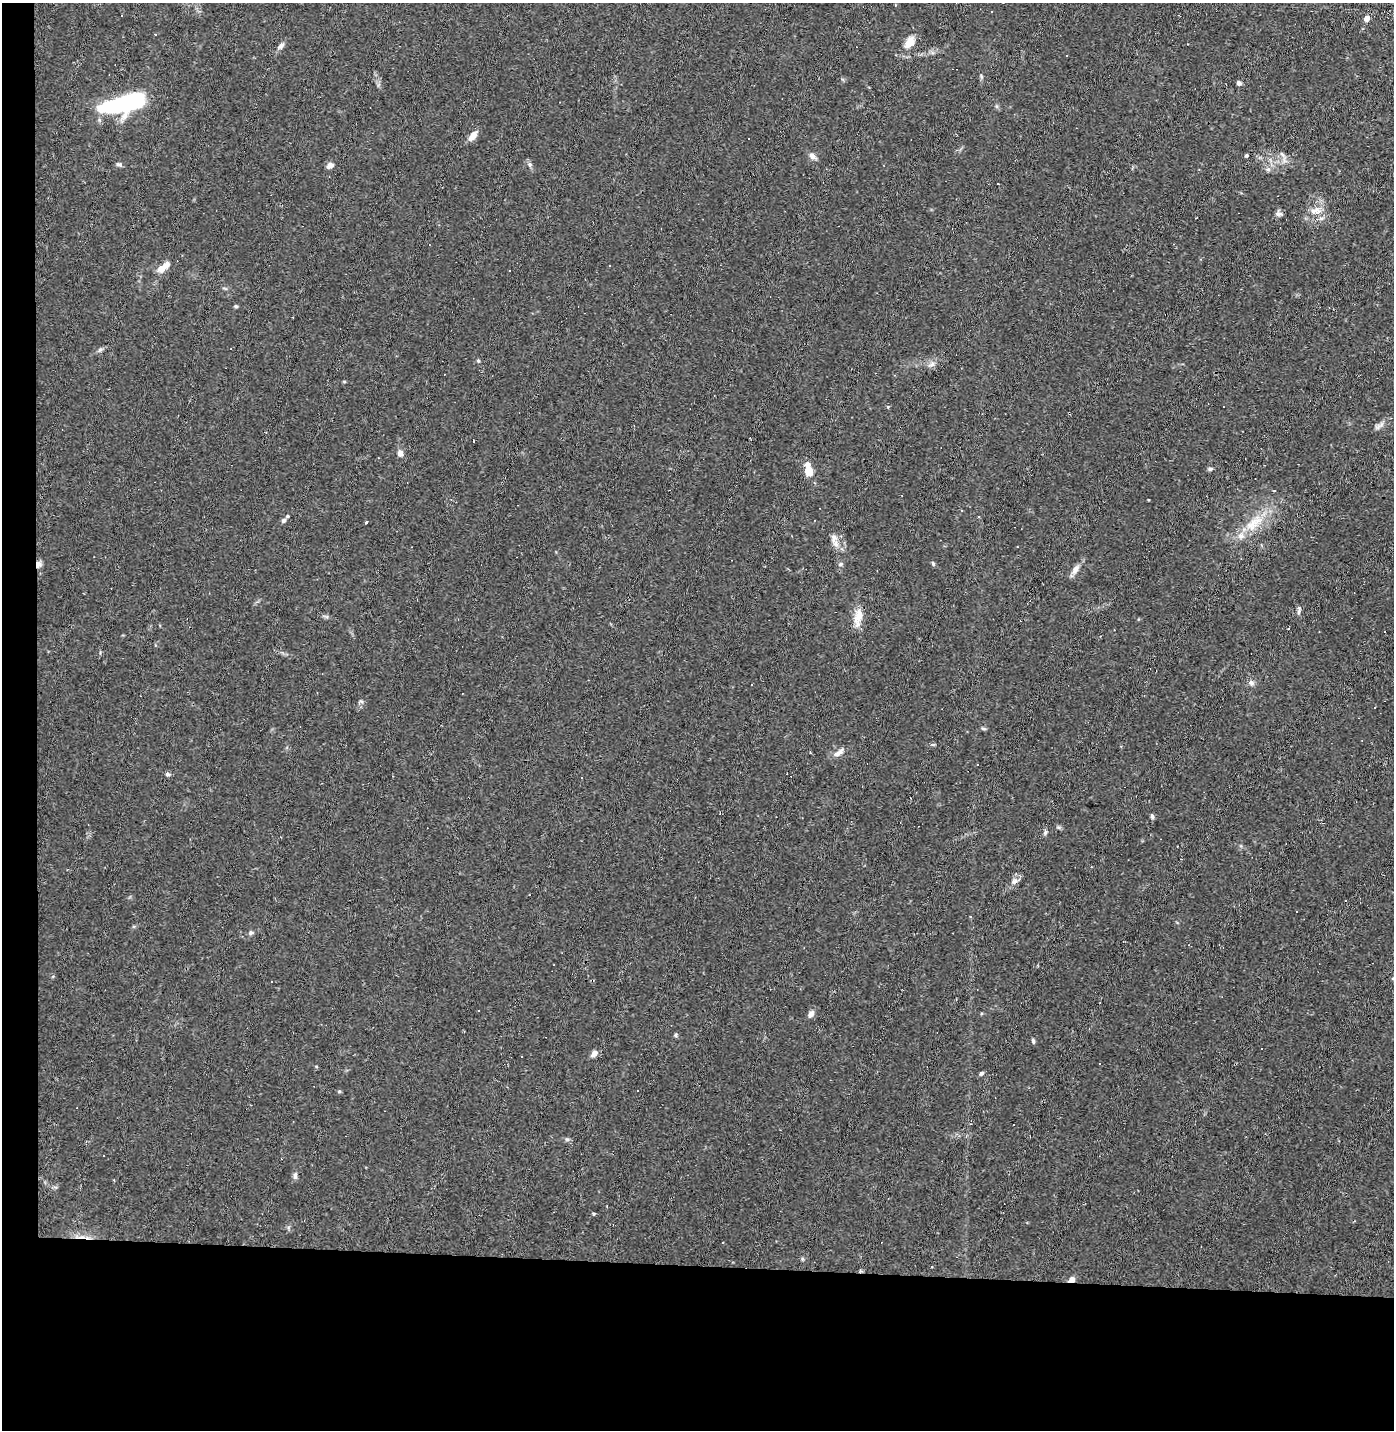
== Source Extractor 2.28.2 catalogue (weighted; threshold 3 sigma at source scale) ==
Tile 7 of 3 x 3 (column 1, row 3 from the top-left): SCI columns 68-1459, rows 1-1428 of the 4311 x 4285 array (HDU 1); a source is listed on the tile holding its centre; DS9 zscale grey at full resolution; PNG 1396 x 1432 px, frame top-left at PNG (2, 3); no overlay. Shown black and unused: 14% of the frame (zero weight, under 2 of 3 exposures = <1% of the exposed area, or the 3 px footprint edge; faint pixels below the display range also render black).
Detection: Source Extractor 2.28.2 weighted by HDU 2 'WHT'; one run over the whole footprint, this tile lists its part. Background 0.0535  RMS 0.0052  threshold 0.0233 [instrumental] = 3 sigma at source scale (4.5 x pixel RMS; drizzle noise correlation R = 1.50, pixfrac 1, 0.05/0.05 arcsec/px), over >= 5 px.
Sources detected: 99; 1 inside a brighter object's white glare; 27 cosmic-ray / hot-pixel residue — not listed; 5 inside a brighter listed object's ellipse — not listed separately; the other 66 listed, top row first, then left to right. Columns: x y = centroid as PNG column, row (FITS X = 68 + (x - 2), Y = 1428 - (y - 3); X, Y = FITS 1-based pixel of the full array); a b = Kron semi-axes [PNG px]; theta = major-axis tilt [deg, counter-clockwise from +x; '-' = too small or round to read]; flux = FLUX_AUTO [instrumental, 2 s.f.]
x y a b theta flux
991 11 3 2 - 0.51
1366 19 5 5 - 3.7
155 34 3 3 - 1.7
909 42 17 11 54 5.7
281 46 11 6 44 1.8
981 76 6 3 -72 0.71
1239 83 6 5 - 1.4
132 102 26 15 11 53
473 136 12 6 50 4.2
749 139 3 3 - 1.2
1246 155 4 4 - 0.68
1283 155 8 4 -32 1.3
812 156 9 6 -34 2.6
118 164 8 5 -16 1.1
530 164 7 6 - 1.2
330 165 9 6 26 2.2
1268 169 6 6 - 1.2
1315 211 15 9 14 5
1279 214 10 6 -2 1.5
162 269 15 8 19 4
236 306 5 4 - 0.65
100 350 7 5 43 1.1
478 361 5 4 - 0.66
932 364 11 5 22 1.9
344 382 5 3 - 0.49
1378 427 9 4 45 1.5
473 441 3 2 - 1
400 453 7 6 - 2.6
1210 469 6 5 - 0.9
809 471 8 7 - 6.8
283 520 6 5 - 1.3
366 522 3 3 - 4.2
1252 524 32 14 48 14
834 538 12 9 -82 3.3
38 564 9 7 86 2.4
840 564 6 5 - 0.96
933 564 7 4 -64 0.79
1075 569 15 7 60 3
1299 612 8 4 83 0.97
858 617 26 10 81 6.7
1251 683 8 7 - 1.7
361 702 8 4 28 0.99
983 728 8 3 -19 0.69
810 752 3 3 - 0.45
838 753 17 7 30 3.3
168 774 5 5 - 1.3
1152 816 6 5 - 1.2
1045 833 6 5 - 1.1
1014 881 10 6 44 2.2
251 933 6 5 - 1.1
271 982 3 2 - 0.76
478 1010 3 3 - 2.8
811 1014 10 6 57 2.2
675 1035 5 4 - 0.71
1033 1041 6 4 -80 1
594 1053 8 6 45 2.8
521 1057 3 2 - 0.65
1099 1064 3 3 - 6.2
981 1073 7 4 44 0.92
339 1091 5 3 - 0.57
567 1139 7 4 -1 0.91
104 1155 3 2 - 0.41
295 1176 10 5 -85 1.4
802 1259 6 4 -90 0.64
860 1271 5 3 - 0.59
1071 1280 9 6 23 2.4
Overlapping masked pixels (flux is a lower limit): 3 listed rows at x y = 38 564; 860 1271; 1071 1280